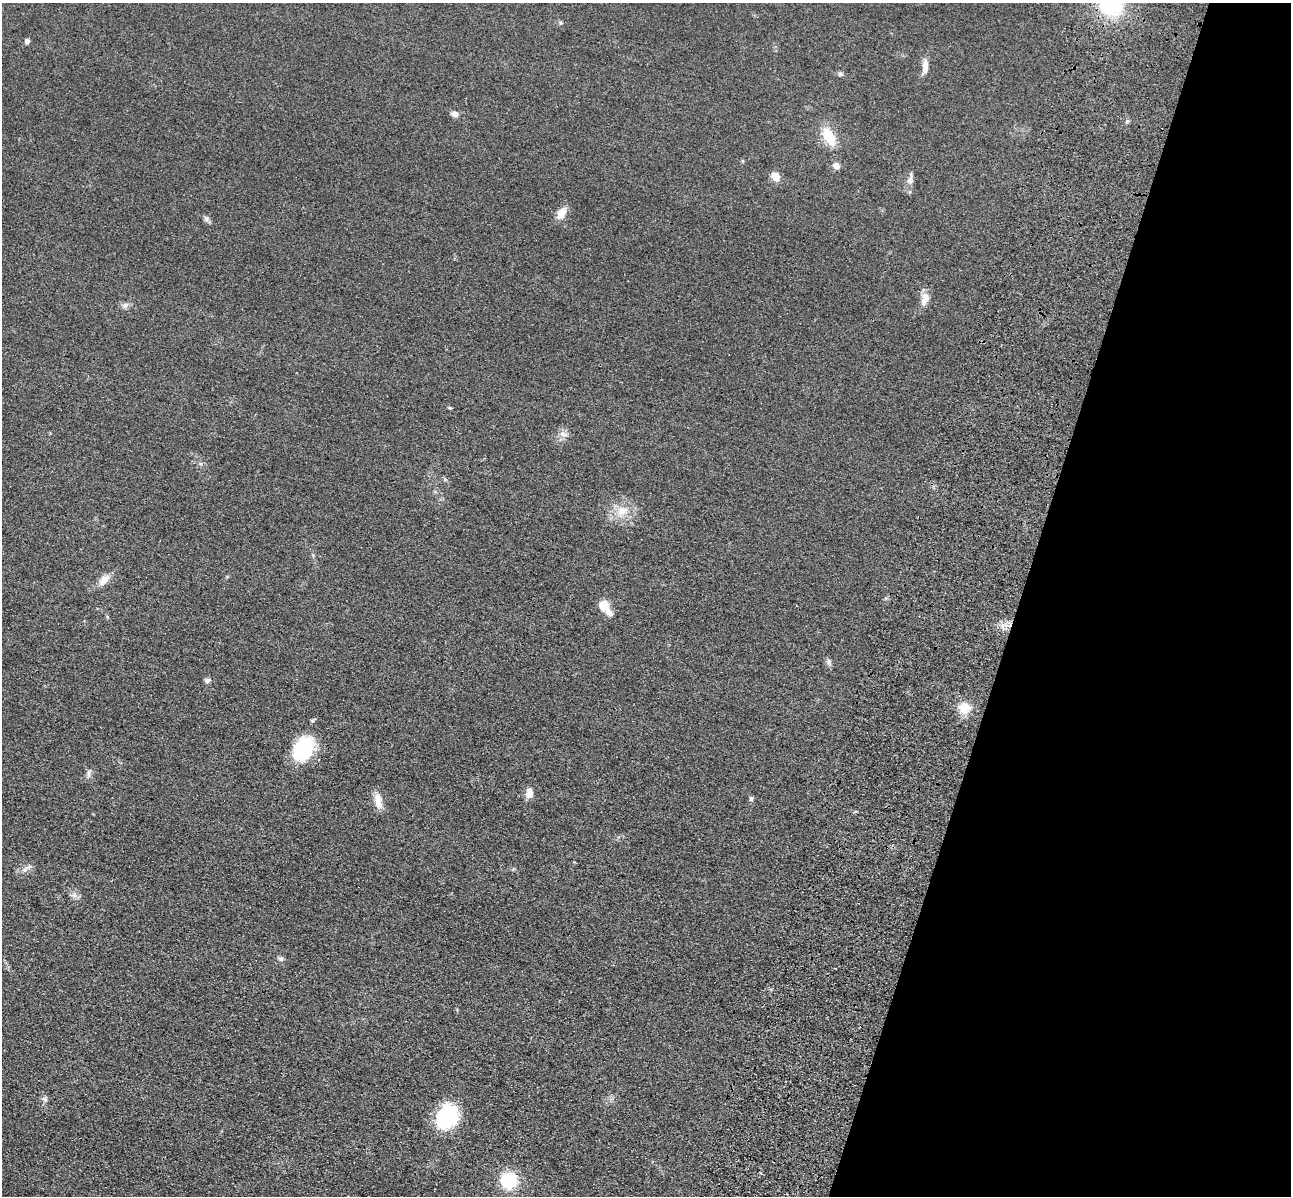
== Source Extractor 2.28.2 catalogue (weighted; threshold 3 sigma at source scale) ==
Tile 8 of 4 x 4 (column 4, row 2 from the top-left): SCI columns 4040-5328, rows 2786-3979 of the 5350 x 5365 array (HDU 1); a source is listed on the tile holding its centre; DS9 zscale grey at full resolution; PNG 1293 x 1198 px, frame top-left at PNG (2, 3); no overlay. Shown black and unused: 21% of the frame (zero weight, under 3 of 4 exposures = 9% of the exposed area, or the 3 px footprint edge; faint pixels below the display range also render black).
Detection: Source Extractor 2.28.2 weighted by HDU 2 'WHT'; one run over the whole footprint, this tile lists its part. Background 0.0477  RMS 0.0085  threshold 0.0383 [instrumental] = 3 sigma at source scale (4.5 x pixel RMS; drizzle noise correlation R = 1.50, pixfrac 1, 0.05/0.05 arcsec/px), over >= 5 px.
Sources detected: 34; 2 inside a brighter listed object's ellipse — not listed separately; the other 32 listed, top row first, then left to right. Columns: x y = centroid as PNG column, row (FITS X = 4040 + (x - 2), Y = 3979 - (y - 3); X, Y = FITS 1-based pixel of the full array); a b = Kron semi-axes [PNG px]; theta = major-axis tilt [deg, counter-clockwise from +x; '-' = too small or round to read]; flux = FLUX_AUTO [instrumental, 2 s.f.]
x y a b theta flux
1111 4 20 19 - 79
27 41 5 4 - 3.5
925 66 18 7 85 6.5
840 74 7 5 -21 1.6
455 114 9 7 -19 3.6
829 137 23 12 -60 19
836 166 7 6 - 4.5
775 176 9 8 - 8
910 180 14 6 82 3.9
561 213 14 9 55 8.7
206 218 10 5 -64 2.2
925 299 18 10 75 7.3
125 305 9 6 29 3
450 408 5 3 - 0.91
563 434 13 5 -18 3.4
622 511 17 12 22 13
104 580 15 9 47 7.4
604 606 14 10 -53 13
829 662 9 4 -82 2
207 680 9 5 6 2.4
964 708 16 13 8 11
303 749 28 20 61 46
88 773 10 4 -90 2.3
530 794 10 7 24 5.5
751 798 8 5 64 1.4
378 801 21 8 -81 8.3
25 869 8 4 54 2.2
74 895 7 5 -44 2.5
281 958 7 6 - 1.9
45 1099 8 6 -41 2.1
446 1117 25 19 55 61
509 1181 16 16 - 33
Isophote crosses this tile's border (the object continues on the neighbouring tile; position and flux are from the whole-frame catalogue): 1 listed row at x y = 1111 4
Unlisted compact peaks at least as high as the median listed source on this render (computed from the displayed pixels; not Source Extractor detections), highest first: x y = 1127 121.